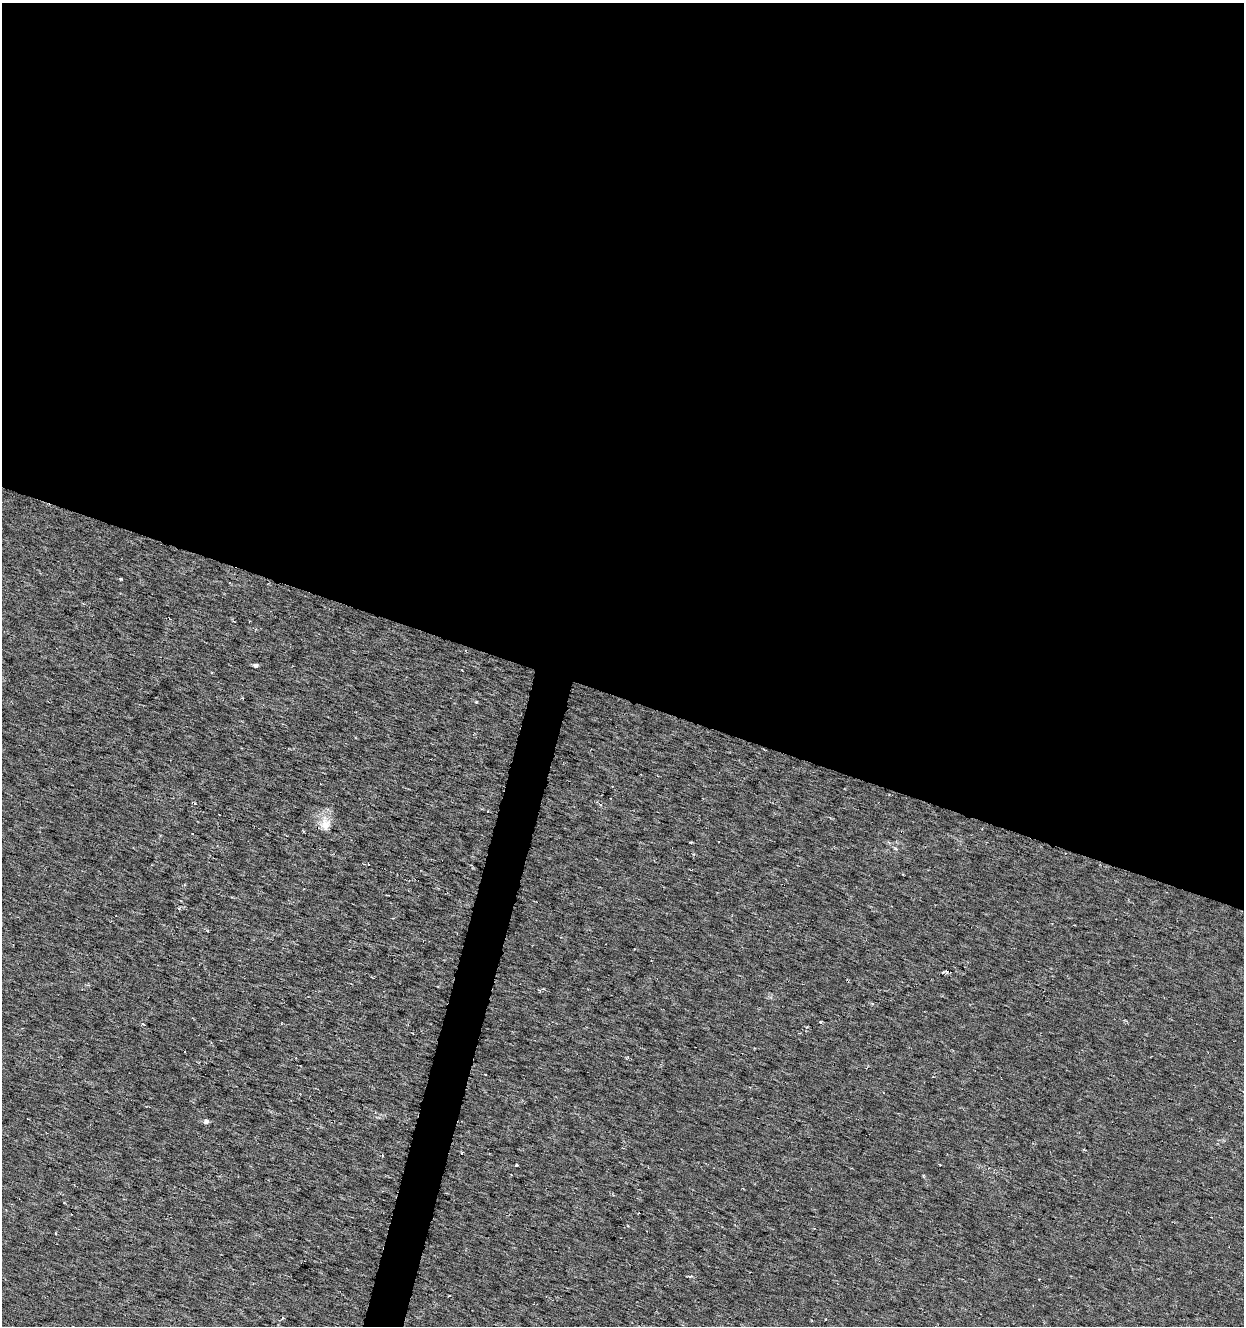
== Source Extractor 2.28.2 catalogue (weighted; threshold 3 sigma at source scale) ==
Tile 3 of 4 x 4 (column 3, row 1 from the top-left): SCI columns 2701-3942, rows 3975-5298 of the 5463 x 5298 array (HDU 1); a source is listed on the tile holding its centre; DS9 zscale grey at full resolution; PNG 1246 x 1328 px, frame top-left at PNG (2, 3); no overlay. Shown black and unused: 54% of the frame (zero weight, under 3 of 6 exposures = <1% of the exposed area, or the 3 px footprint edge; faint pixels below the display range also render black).
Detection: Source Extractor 2.28.2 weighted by HDU 2 'WHT'; one run over the whole footprint, this tile lists its part. Background 0.00669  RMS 0.0034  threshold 0.0139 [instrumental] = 3 sigma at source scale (4.09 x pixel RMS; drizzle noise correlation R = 1.36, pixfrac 0.8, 0.0396/0.0396 arcsec/px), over >= 5 px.
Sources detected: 19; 4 cosmic-ray / hot-pixel residue — not listed; the other 15 listed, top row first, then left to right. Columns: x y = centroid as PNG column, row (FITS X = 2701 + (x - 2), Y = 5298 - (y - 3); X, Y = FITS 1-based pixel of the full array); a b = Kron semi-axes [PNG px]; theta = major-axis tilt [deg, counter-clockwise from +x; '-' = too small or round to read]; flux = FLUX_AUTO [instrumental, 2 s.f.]
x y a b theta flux
121 579 3 2 - 0.37
255 665 5 4 - 0.8
325 824 20 13 -88 4.5
691 842 4 2 - 0.3
947 971 6 5 - 0.78
820 1022 3 3 - 0.33
143 1024 4 3 - 0.4
485 1074 3 3 - 0.38
206 1121 6 5 - 0.89
462 1153 4 3 - 0.27
382 1155 4 2 - 0.34
516 1165 3 2 - 0.36
628 1226 3 3 - 0.25
55 1233 3 2 - 0.27
690 1276 8 3 4 0.42
Unlisted compact peaks at least as high as the median listed source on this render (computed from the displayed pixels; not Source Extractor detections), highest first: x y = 476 702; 895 848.